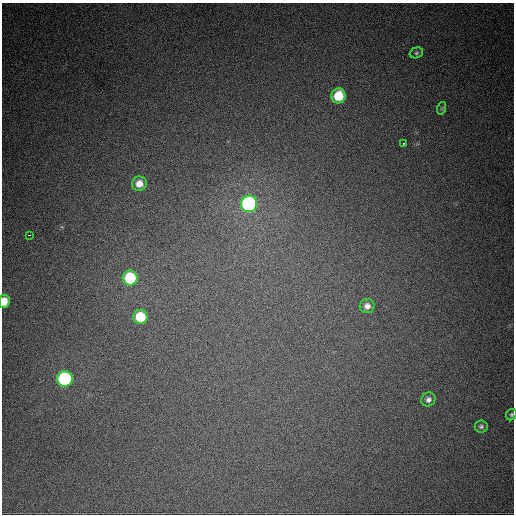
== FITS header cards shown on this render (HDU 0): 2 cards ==
NAXIS1  =                  512
NAXIS2  =                  512

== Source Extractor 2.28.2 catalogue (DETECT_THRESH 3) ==
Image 512 x 512 px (HDU 0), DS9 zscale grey, 1 PNG px = 1 image px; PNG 516 x 516 px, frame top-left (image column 1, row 512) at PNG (2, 3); each listed source drawn as its Kron ellipse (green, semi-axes under 4 px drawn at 4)
Background 931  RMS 24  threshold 73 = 3 sigma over >= 5 px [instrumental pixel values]
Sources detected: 15; all 15 listed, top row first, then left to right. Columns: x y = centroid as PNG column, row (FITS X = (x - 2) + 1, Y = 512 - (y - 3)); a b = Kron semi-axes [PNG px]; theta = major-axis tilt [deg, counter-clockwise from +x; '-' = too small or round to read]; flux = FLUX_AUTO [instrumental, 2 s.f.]
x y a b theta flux
416 53 7 5 16 2800
339 96 7 7 - 50000
442 108 6 4 72 1900
403 143 3 2 - 1800
139 184 7 7 - 16000
249 204 8 8 - 350000
29 235 3 2 - 4200
130 278 7 7 - 97000
4 301 6 5 - 24000
367 306 7 7 - 8600
140 317 7 7 - 56000
65 379 8 8 - 190000
428 399 7 6 - 6300
511 415 6 5 - 3000
481 426 6 6 - 3700
At the frame edge (FLAGS 8, measured only in part): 2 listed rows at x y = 4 301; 511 415